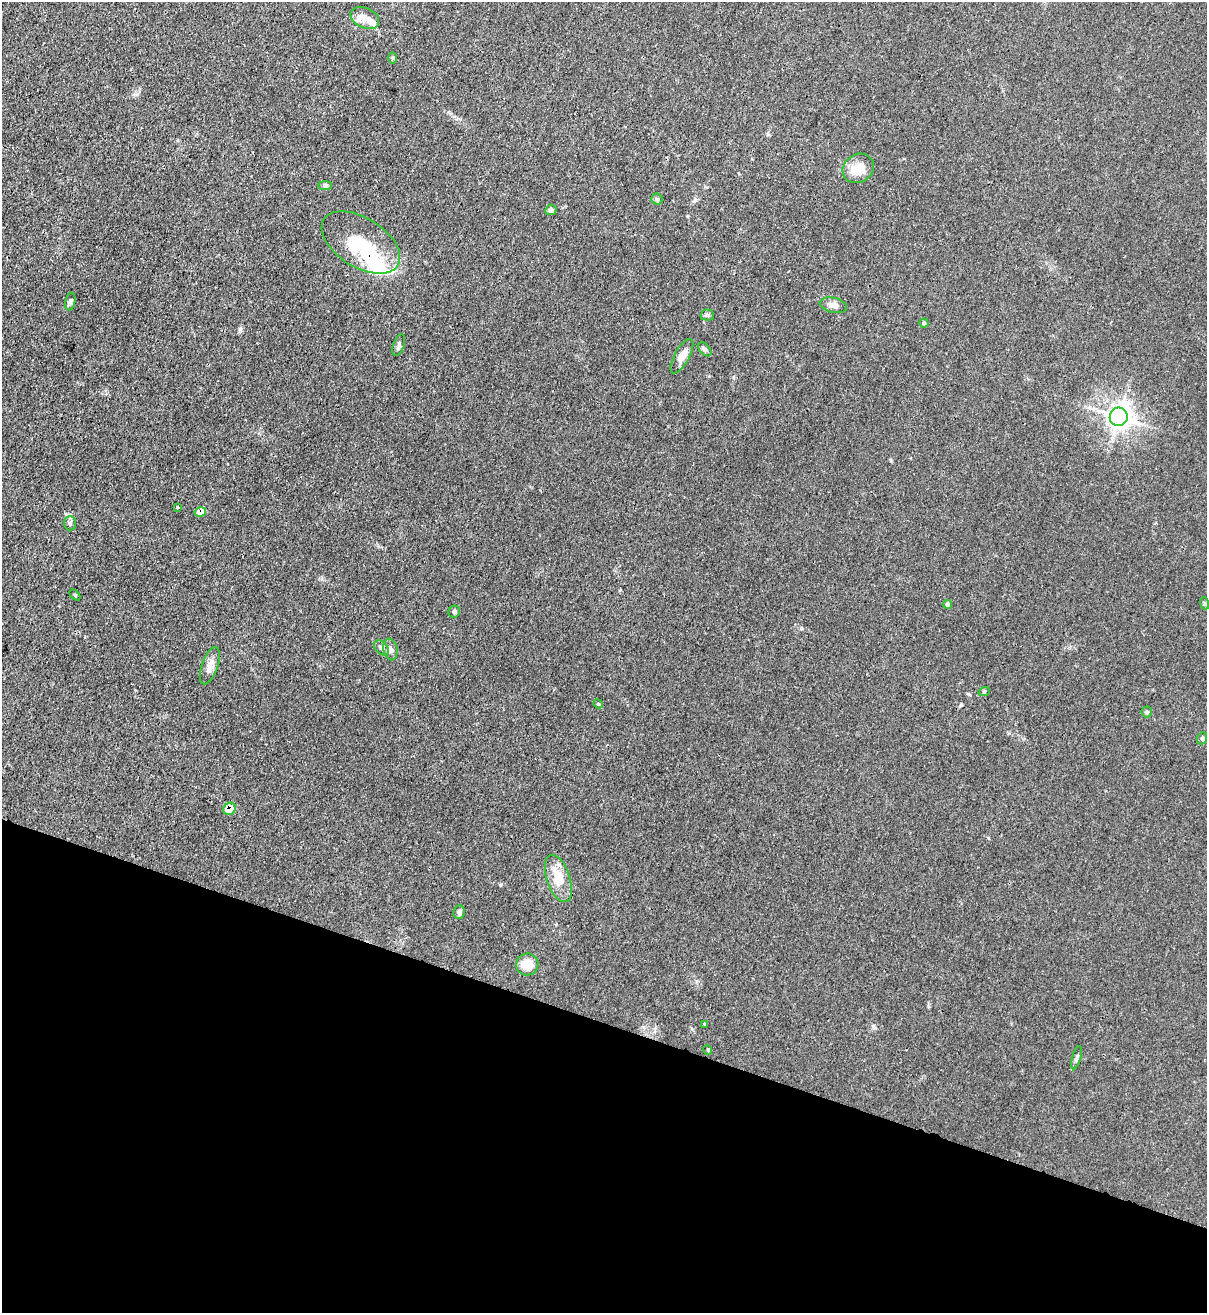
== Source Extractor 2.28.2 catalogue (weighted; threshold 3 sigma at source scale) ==
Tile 15 of 4 x 4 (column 3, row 4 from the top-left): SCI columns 2628-3832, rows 32-1342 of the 5383 x 5306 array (HDU 1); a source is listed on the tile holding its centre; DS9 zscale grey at full resolution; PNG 1209 x 1315 px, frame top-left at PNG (2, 2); each listed source drawn as its Kron ellipse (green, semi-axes under 4 px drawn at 4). Shown black and unused: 22% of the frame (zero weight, under 3 of 4 exposures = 7% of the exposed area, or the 3 px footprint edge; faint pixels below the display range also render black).
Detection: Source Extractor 2.28.2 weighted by HDU 2 'WHT'; one run over the whole footprint, this tile lists its part. Background 0.0271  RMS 0.0029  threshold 0.0132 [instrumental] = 3 sigma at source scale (4.5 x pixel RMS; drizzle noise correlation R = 1.50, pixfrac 1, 0.05/0.05 arcsec/px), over >= 5 px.
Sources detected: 40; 1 inside a brighter object's white glare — neither listed nor drawn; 3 inside a brighter listed object's ellipse — not listed separately; the other 36 listed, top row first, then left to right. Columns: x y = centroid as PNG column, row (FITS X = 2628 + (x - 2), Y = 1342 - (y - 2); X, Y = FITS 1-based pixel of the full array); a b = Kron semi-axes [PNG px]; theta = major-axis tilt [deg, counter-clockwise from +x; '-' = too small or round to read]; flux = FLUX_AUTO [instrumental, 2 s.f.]
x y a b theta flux
365 18 15 10 -24 2.6
393 58 6 4 90 0.35
858 168 16 14 34 5.5
325 185 7 4 0 0.55
657 199 5 5 - 0.5
551 210 5 5 - 1.1
361 242 44 24 -32 16
70 302 9 5 78 0.62
833 305 14 7 -12 1.8
707 315 6 5 - 0.63
924 323 4 4 - 0.41
399 345 11 5 70 0.82
705 349 8 5 -46 0.7
682 356 19 7 61 3
1119 417 9 9 - 170
177 507 3 3 - 0.56
200 512 6 5 - 3.2
70 523 7 6 - 0.71
75 595 6 4 -46 0.34
1204 603 6 4 -73 0.36
948 604 4 4 - 0.64
454 612 6 5 - 0.55
382 648 9 5 -46 0.82
390 649 11 7 -79 1.2
210 666 19 8 71 2.1
984 692 6 3 20 0.36
598 704 5 4 - 0.34
1147 712 5 5 - 0.43
1202 738 6 4 69 0.44
229 809 7 5 43 4.6
558 878 25 11 -71 7.2
459 912 7 5 81 0.74
527 964 11 11 - 5.1
704 1024 3 3 - 0.61
708 1050 5 3 - 0.25
1077 1058 12 4 73 0.73
Overlapping masked pixels (flux is a lower limit): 3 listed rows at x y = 361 242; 200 512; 229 809
Unlisted compact peaks at least as high as the median listed source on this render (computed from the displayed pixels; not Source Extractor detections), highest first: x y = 240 329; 961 704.